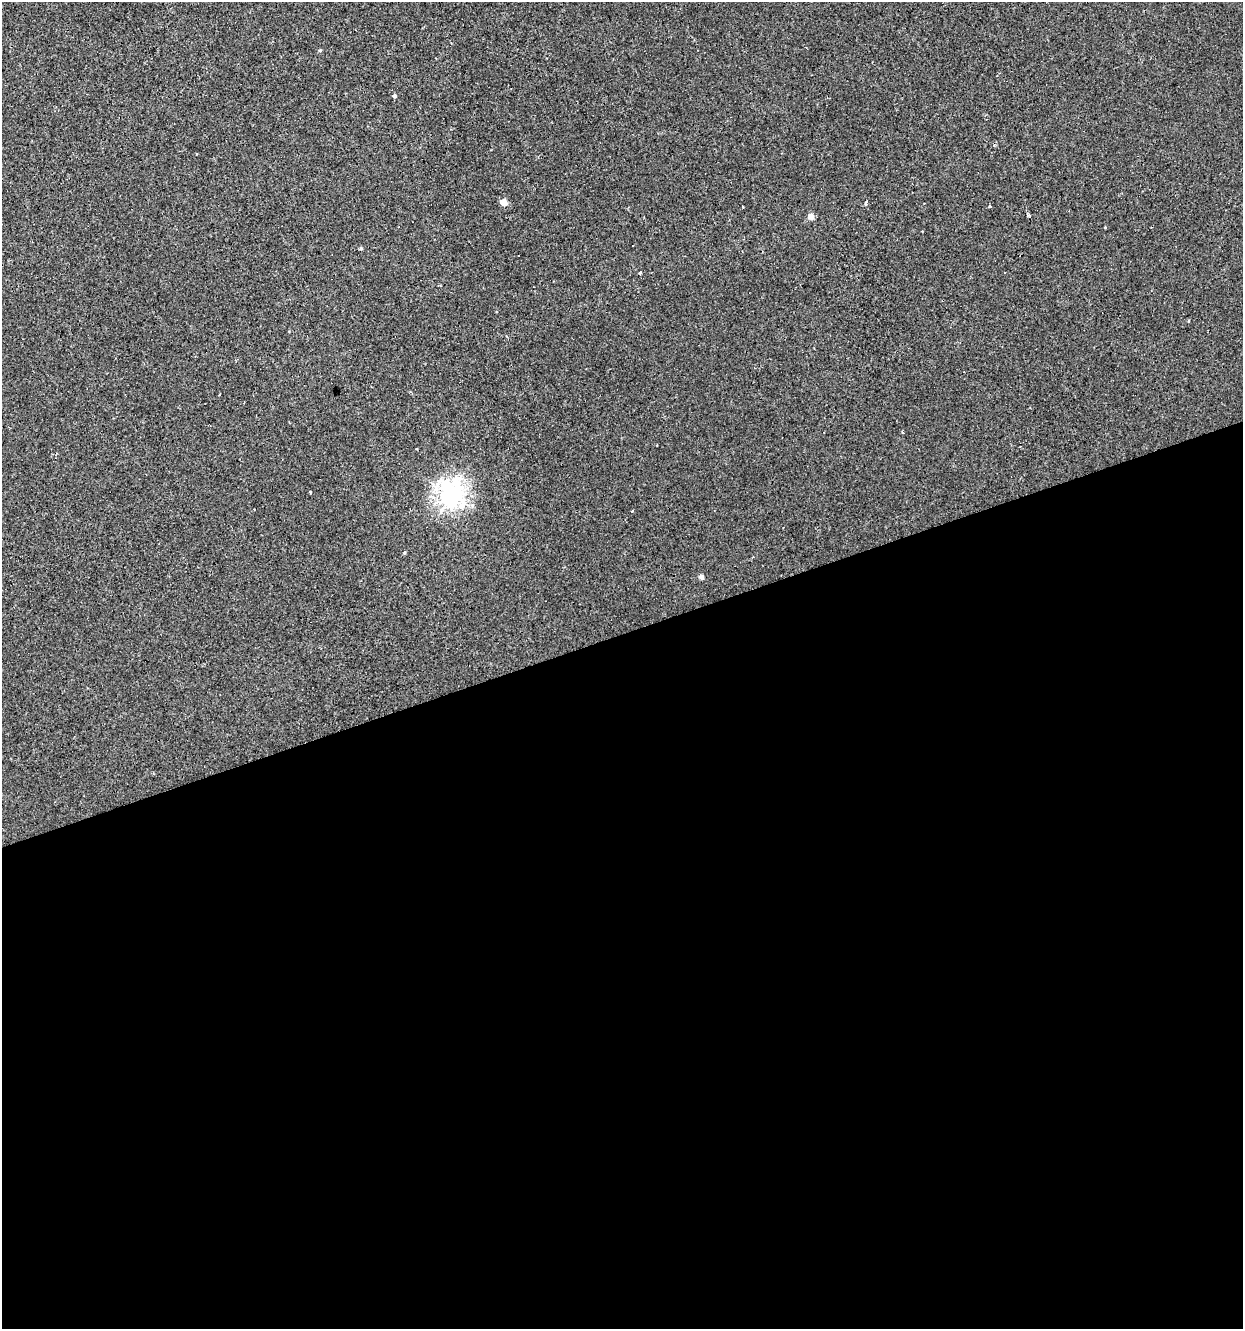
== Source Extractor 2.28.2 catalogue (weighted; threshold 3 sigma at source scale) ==
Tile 15 of 4 x 4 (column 3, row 4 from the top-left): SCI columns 2537-3777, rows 1-1327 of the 5123 x 5308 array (HDU 1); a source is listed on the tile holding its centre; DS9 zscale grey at full resolution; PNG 1245 x 1331 px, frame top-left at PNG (2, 2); no overlay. Shown black and unused: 52% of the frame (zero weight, under 2 of 3 exposures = <1% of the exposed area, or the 3 px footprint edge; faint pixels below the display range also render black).
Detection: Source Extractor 2.28.2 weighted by HDU 2 'WHT'; one run over the whole footprint, this tile lists its part. Background -2.46e-04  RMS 0.0043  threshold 0.0194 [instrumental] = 3 sigma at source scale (4.5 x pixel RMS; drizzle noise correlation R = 1.50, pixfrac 1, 0.0396/0.0396 arcsec/px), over >= 5 px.
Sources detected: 21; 4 cosmic-ray / hot-pixel residue — not listed; the other 17 listed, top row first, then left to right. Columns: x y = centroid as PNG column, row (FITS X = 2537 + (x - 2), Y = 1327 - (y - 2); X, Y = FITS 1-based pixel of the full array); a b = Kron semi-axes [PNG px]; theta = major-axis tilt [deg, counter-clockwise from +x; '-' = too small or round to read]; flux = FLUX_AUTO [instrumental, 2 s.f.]
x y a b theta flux
451 43 3 2 - 0.32
320 50 4 4 - 0.61
395 96 4 4 - 0.87
503 202 5 5 - 5.6
866 202 5 3 - 2.3
990 206 3 3 - 3.6
1029 215 3 3 - 0.64
811 216 5 5 - 4.4
632 246 3 3 - 3.5
361 248 5 4 - 0.59
640 273 3 3 - 0.45
220 394 3 2 - 0.44
902 432 3 3 - 0.47
310 492 3 3 - 1.2
451 494 10 9 - 210
404 553 4 4 - 0.56
701 577 5 4 - 2.1